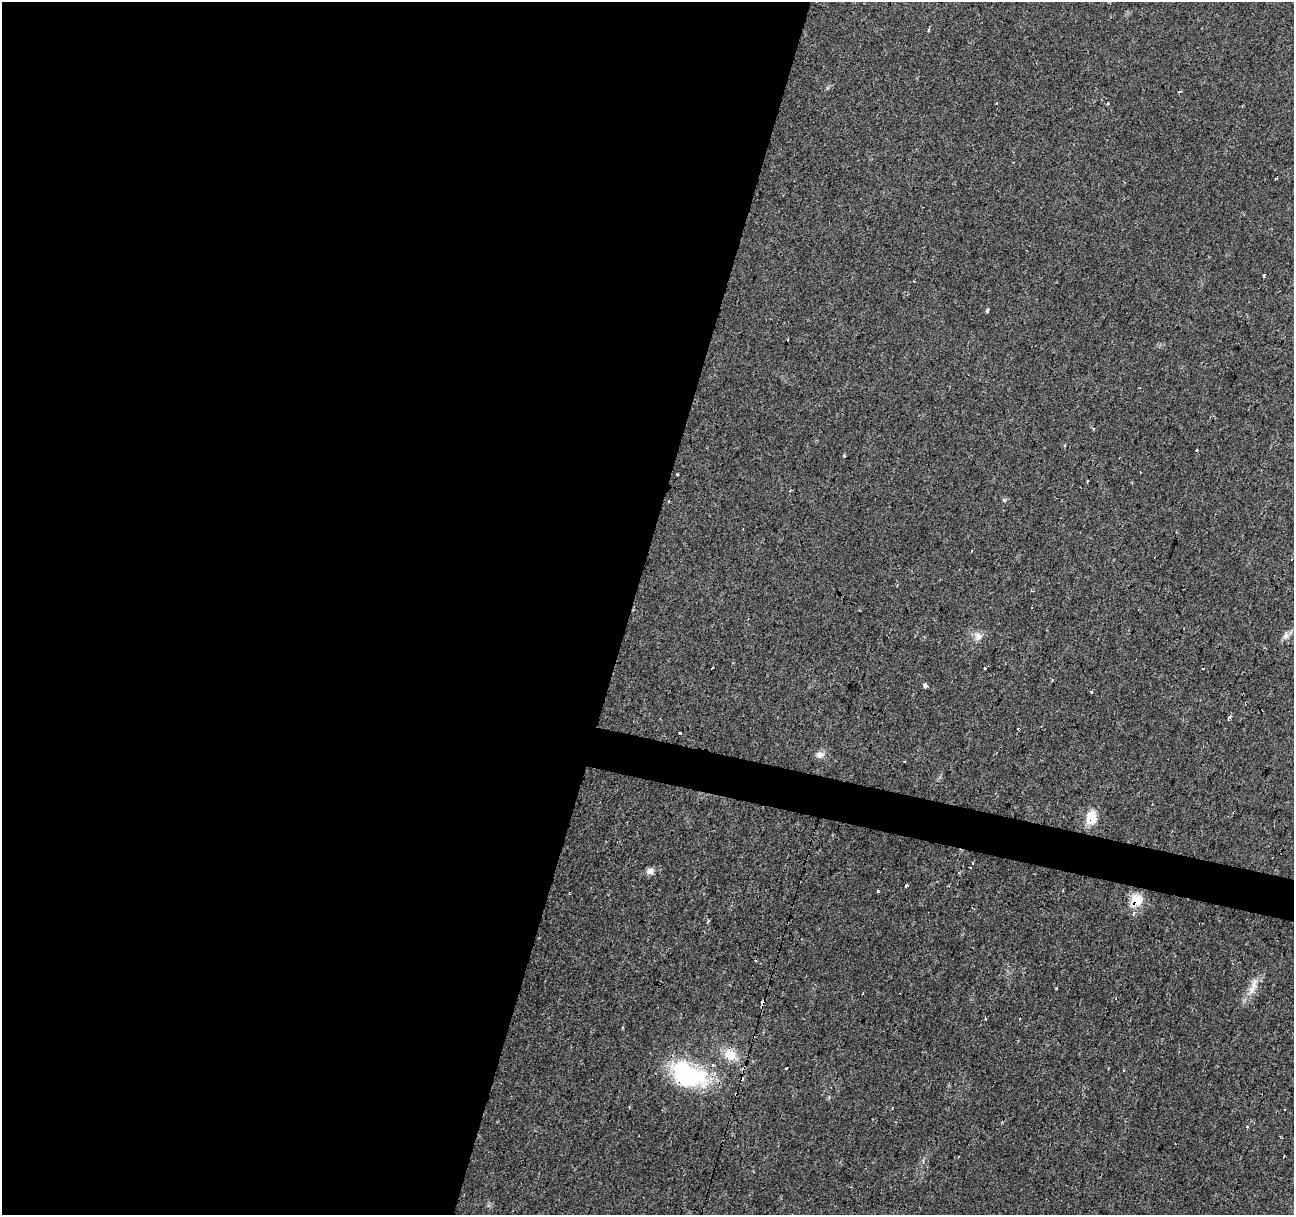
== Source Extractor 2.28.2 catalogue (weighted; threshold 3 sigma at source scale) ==
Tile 5 of 4 x 4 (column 1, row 2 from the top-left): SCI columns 1-1292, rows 2646-3858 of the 5172 x 5351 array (HDU 1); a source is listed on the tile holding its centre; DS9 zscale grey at full resolution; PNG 1296 x 1217 px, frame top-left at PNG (2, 2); no overlay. Shown black and unused: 51% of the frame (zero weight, under 2 of 3 exposures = <1% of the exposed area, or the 3 px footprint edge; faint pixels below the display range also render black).
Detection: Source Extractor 2.28.2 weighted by HDU 2 'WHT'; one run over the whole footprint, this tile lists its part. Background 0.0242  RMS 0.004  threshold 0.0181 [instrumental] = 3 sigma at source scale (4.5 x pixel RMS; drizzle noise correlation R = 1.50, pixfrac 1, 0.0396/0.0396 arcsec/px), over >= 5 px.
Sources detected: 52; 18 cosmic-ray / hot-pixel residue — not listed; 1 inside a brighter listed object's ellipse — not listed separately; the other 33 listed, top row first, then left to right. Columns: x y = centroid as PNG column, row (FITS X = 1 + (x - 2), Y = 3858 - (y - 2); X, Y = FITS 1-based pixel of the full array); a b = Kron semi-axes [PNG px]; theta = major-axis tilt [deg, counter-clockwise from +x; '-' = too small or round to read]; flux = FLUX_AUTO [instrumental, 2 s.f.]
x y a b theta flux
996 103 2 2 - 0.38
1108 103 3 3 - 1.7
1276 178 4 2 - 0.33
1264 275 4 3 - 0.98
987 311 3 3 - 1.8
1064 445 3 3 - 1.4
1196 450 3 3 - 0.87
677 474 3 3 - 0.75
1087 481 3 2 - 0.6
978 636 12 11 - 2.5
1285 636 9 7 64 1.8
712 668 3 3 - 5.3
984 668 3 3 - 2.1
1203 669 3 3 - 1.5
925 685 4 3 - 3.9
1090 691 3 3 - 3
680 733 3 3 - 2.9
820 755 10 9 - 2.2
1091 818 14 11 85 8.1
970 867 2 2 - 0.47
650 871 11 8 31 1.8
906 885 3 3 - 1.2
878 891 3 3 - 1.2
1136 901 8 8 - 15
1134 913 5 4 - 1.1
708 921 4 3 - 1.4
1254 984 18 9 82 3.8
1056 988 3 3 - 1.2
763 1002 3 3 - 31
730 1055 17 13 -29 6.5
786 1069 3 3 - 0.64
1124 1070 3 2 - 0.51
688 1075 45 27 -22 39
Overlapping masked pixels (flux is a lower limit): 4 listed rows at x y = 1091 818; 1136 901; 763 1002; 688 1075
Unlisted compact peaks at least as high as the median listed source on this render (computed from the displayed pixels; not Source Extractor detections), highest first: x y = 1004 500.